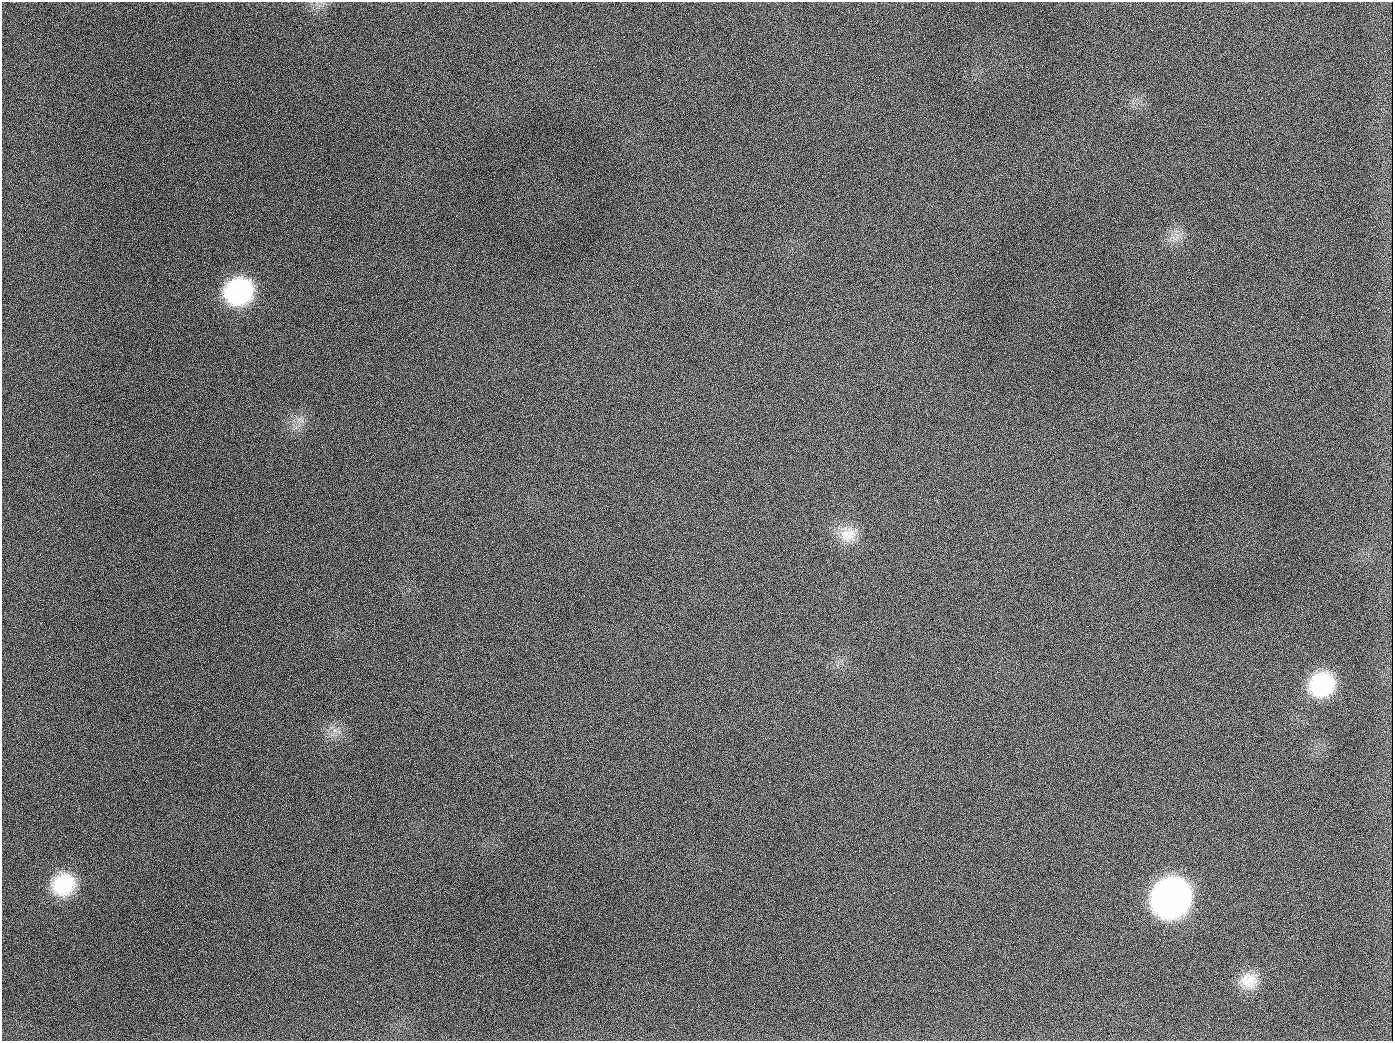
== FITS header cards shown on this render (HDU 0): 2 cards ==
NAXIS1  =                 1391
NAXIS2  =                 1039

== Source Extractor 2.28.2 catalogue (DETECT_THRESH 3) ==
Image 1391 x 1039 px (HDU 0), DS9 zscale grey, 1 PNG px = 1 image px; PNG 1395 x 1043 px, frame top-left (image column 1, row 1039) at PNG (2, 2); no overlay
Background 2010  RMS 82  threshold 245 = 3 sigma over >= 5 px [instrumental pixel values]
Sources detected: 10; all 10 listed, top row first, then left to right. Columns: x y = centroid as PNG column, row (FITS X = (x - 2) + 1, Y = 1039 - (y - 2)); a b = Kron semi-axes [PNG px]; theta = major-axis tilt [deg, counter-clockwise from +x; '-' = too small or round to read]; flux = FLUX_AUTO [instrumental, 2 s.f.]
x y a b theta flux
189 126 3 2 - 6.0e+03
1175 238 14 7 -12 4.1e+04
239 291 28 25 23 6.5e+05
654 407 2 2 - 3.4e+03
848 535 23 22 - 1.3e+05
1322 684 26 23 32 4.2e+05
63 884 28 24 33 3.2e+05
1171 898 27 25 52 3.1e+06
1249 981 23 22 - 1.3e+05
944 1026 2 2 - 3.7e+03